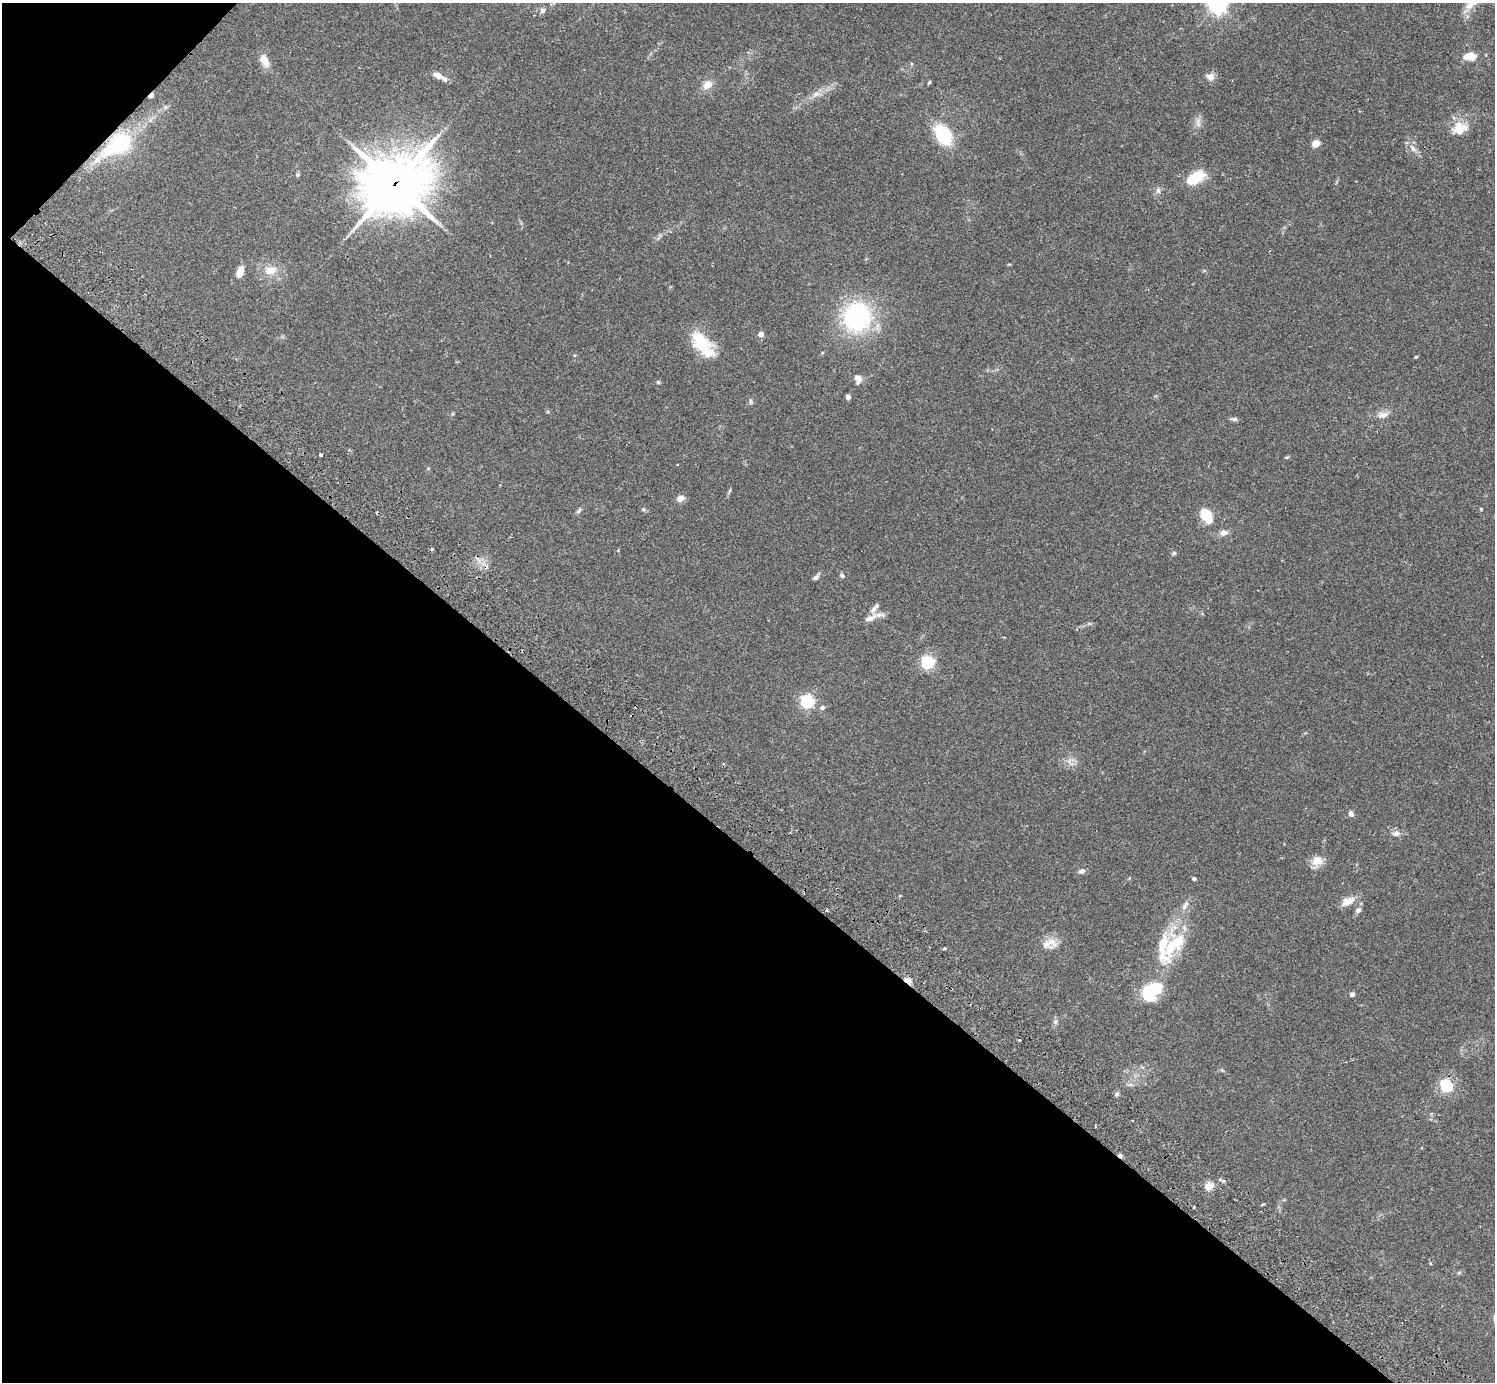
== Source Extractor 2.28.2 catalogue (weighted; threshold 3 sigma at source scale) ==
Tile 9 of 4 x 4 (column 1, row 3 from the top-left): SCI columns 46-1538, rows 1726-3105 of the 6061 x 6070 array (HDU 1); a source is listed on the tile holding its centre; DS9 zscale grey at full resolution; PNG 1497 x 1384 px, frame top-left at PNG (2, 3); no overlay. Shown black and unused: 40% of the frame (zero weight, under 2 of 3 exposures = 3% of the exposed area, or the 3 px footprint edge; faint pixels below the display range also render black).
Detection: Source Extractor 2.28.2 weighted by HDU 2 'WHT'; one run over the whole footprint, this tile lists its part. Background 0.106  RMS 0.0064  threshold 0.0288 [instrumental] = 3 sigma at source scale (4.5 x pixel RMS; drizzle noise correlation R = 1.50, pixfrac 1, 0.05/0.05 arcsec/px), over >= 5 px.
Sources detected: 89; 1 inside a brighter object's white glare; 4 cosmic-ray / hot-pixel residue — not listed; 11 inside a brighter listed object's ellipse — not listed separately; the other 73 listed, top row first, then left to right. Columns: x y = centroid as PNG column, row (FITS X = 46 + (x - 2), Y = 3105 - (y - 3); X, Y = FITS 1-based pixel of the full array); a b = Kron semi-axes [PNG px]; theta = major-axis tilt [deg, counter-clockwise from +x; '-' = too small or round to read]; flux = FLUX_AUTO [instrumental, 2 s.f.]
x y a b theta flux
1471 3 25 11 46 9.4
1218 5 6 6 - 280
543 11 7 6 - 2.1
1470 56 14 8 4 8.2
264 60 17 9 -60 6.6
438 75 12 7 -27 4.4
1210 77 10 10 - 3.6
929 82 5 4 - 0.7
707 85 13 9 39 5.9
816 94 11 6 15 3.4
1198 123 14 6 90 3.2
1460 129 19 16 22 11
943 135 20 13 -55 33
1315 143 5 4 - 18
117 145 49 26 36 48
1413 148 13 7 -48 3.7
298 175 6 5 - 0.92
1195 178 24 12 33 16
395 184 26 22 29 2300
1158 190 9 6 -90 2.1
270 270 16 11 10 8.5
240 272 14 7 72 5.5
857 317 29 29 - 78
761 334 4 4 - 5.5
701 341 28 18 -51 24
822 353 4 4 - 0.65
1416 357 4 3 - 0.63
858 378 10 8 -41 3.6
658 382 5 4 - 1.1
848 397 4 4 - 4.2
750 402 8 4 90 1.1
1383 415 15 9 10 4.5
1234 419 10 5 1 1.4
321 455 4 3 - 2.7
1287 457 6 3 18 0.67
729 491 6 4 70 0.83
680 498 9 6 26 4.2
643 509 5 5 - 1
1481 509 4 4 - 0.58
579 511 9 5 47 1.3
1205 514 12 12 - 12
1224 533 10 8 12 3.3
1174 553 6 5 - 1
842 576 6 5 - 1.3
815 577 9 6 32 1.7
870 618 16 7 29 4.7
927 662 6 5 - 100
807 701 6 6 - 120
822 707 6 5 - 1.9
1351 814 6 5 - 3
1396 833 11 7 4 3
1317 860 12 10 17 7.9
1081 871 8 6 27 2.1
1194 879 4 3 - 1.6
1348 901 18 10 22 6.7
1185 905 14 6 58 3.3
1358 910 7 6 - 2.2
1052 942 18 9 -43 6.5
1171 945 28 13 63 21
944 948 4 3 - 0.77
908 981 7 4 -36 7.3
1154 990 18 14 15 26
1352 994 4 4 - 3.4
1055 1022 6 6 - 1.5
1019 1040 3 3 - 1.2
1130 1084 7 4 1 1.4
1446 1086 6 5 - 91
1117 1094 6 5 - 1.4
1209 1186 11 9 23 5.1
1262 1204 5 3 - 0.76
1194 1207 3 2 - 0.55
1430 1263 4 3 - 0.53
1459 1273 6 4 19 0.85
Overlapping masked pixels (flux is a lower limit): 4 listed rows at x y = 117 145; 395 184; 908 981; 1209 1186
Isophote crosses this tile's border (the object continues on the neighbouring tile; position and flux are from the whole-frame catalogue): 2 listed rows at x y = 1471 3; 1218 5